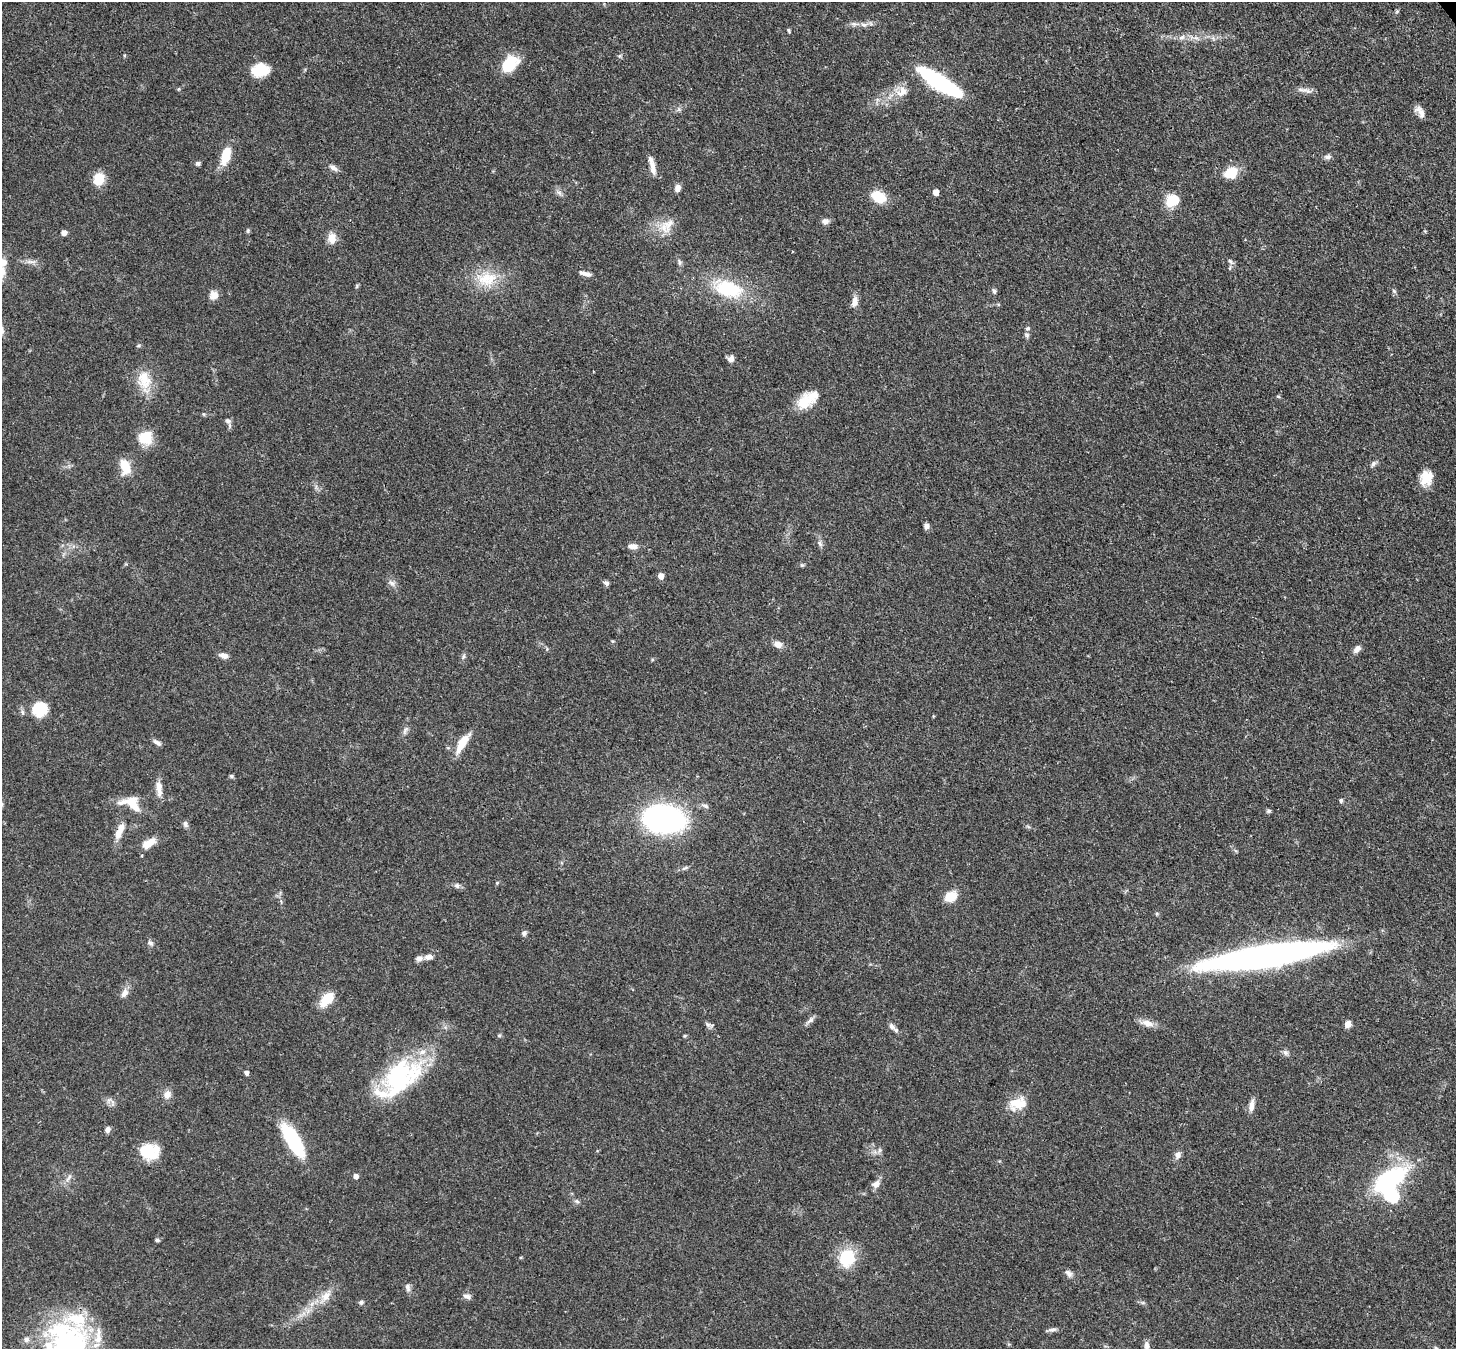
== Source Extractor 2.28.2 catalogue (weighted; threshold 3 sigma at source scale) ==
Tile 10 of 4 x 4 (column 2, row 3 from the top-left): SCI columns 1533-2986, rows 1557-2903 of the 5971 x 5944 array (HDU 1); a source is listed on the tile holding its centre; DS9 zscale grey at full resolution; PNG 1458 x 1351 px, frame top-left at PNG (2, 2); no overlay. Shown black and unused: <1% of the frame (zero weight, under 3 of 4 exposures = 7% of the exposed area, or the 3 px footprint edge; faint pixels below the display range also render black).
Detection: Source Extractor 2.28.2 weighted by HDU 2 'WHT'; one run over the whole footprint, this tile lists its part. Background 0.0932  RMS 0.0041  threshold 0.0184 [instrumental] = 3 sigma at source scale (4.5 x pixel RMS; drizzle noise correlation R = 1.50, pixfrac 1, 0.05/0.05 arcsec/px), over >= 5 px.
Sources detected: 133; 1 inside a brighter object's white glare — not listed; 10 inside a brighter listed object's ellipse — not listed separately; the other 122 listed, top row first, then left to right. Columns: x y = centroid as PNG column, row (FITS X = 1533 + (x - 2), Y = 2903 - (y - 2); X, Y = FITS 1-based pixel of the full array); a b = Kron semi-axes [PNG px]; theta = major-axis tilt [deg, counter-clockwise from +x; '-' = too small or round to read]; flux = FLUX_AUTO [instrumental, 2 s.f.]
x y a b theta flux
855 24 14 6 -4 2
788 30 6 4 -73 0.52
1182 37 10 6 20 1.6
124 55 5 3 - 0.41
619 56 6 4 89 0.61
509 64 21 13 42 13
260 70 19 14 7 9.3
939 82 41 10 -33 61
179 89 5 3 - 0.42
1302 90 21 5 -6 2.2
902 92 18 12 43 4.9
1420 112 15 7 -61 2.7
225 157 21 12 68 6.9
1328 157 9 6 3 1.3
198 163 6 5 - 0.97
334 168 12 6 -30 1.8
653 168 20 7 -80 3.5
1231 173 15 11 30 9
99 179 14 12 68 6.7
677 188 8 7 - 2.2
936 192 5 4 - 3.7
879 197 18 12 -29 8.2
1172 200 15 12 25 9.5
825 221 8 7 - 1.7
669 224 24 12 65 6
248 231 6 5 - 0.6
64 233 4 4 - 3
332 238 12 9 -88 4.1
1230 261 10 4 -45 0.99
30 262 14 4 -5 1.7
679 262 9 4 -65 0.97
3 263 13 9 44 3.1
1230 268 6 4 71 0.51
585 273 14 5 -15 2.2
485 279 31 18 15 13
357 286 6 4 71 0.5
728 289 33 18 -14 24
994 291 7 5 -71 0.86
1394 291 7 4 -46 0.68
214 295 11 10 - 2.9
854 302 12 7 77 2.8
1028 328 6 5 - 0.65
1027 335 8 5 -17 0.84
731 359 9 7 54 1.7
144 380 26 18 -78 9.8
1278 396 5 4 - 0.52
803 402 21 18 56 8
204 414 5 5 - 0.54
228 421 8 6 -23 1.2
145 438 16 15 - 9.2
1373 464 9 6 60 1.2
125 467 16 9 -75 8.5
1426 478 17 13 75 7
926 526 6 5 - 1.7
820 543 10 6 -46 1.2
633 546 12 7 -4 2.3
802 565 5 5 - 0.58
661 576 5 4 - 3.3
392 583 9 6 -27 1.5
606 583 7 6 - 1.1
612 641 5 4 - 0.42
778 644 9 7 -22 3.1
1357 649 11 7 46 2
224 655 10 6 -19 2.4
463 657 8 4 60 0.82
40 709 14 13 - 15
22 712 6 4 -88 0.79
405 730 12 5 59 1.3
157 742 12 5 -30 1.5
462 743 29 9 58 6.8
231 776 6 5 - 0.72
159 789 21 7 -85 3.5
1341 800 4 4 - 0.9
131 803 28 15 -20 8.3
2 804 6 4 89 0.67
706 806 9 5 -20 1.2
1268 811 6 5 - 0.78
664 819 30 19 -7 120
185 824 9 6 -72 1.2
120 831 23 8 67 4.5
149 843 19 9 30 5
497 883 5 4 - 0.51
457 886 8 6 -38 1.1
951 896 11 8 31 8.4
524 933 8 6 72 1.1
150 943 8 5 -27 0.99
1265 956 100 15 9 250
429 957 11 7 13 2
124 993 13 8 61 2.5
328 998 16 11 35 7.7
810 1020 12 5 40 1.6
1147 1023 19 8 -14 3.5
1348 1024 6 6 - 2.9
708 1025 9 5 -20 1.2
891 1026 10 7 -41 1.7
499 1035 5 5 - 0.58
1285 1052 8 6 -44 1.3
246 1073 4 4 - 1.6
400 1077 52 32 43 53
167 1095 12 9 73 2.5
109 1100 7 4 19 0.91
1018 1103 24 15 8 7.5
1251 1105 16 6 79 2.6
108 1129 7 6 - 1.6
293 1140 37 13 -59 30
147 1151 22 16 -39 12
1178 1155 10 8 69 1.9
356 1176 5 4 - 2.1
69 1178 14 4 52 1.4
1389 1179 24 11 34 66
876 1184 12 9 40 2.3
577 1201 7 5 -43 0.84
157 1240 6 4 -1 0.67
846 1258 15 13 74 19
1069 1273 12 7 -53 1.7
408 1288 12 6 -75 1.4
326 1296 14 10 55 4.2
467 1296 11 6 -16 1.5
361 1302 6 6 - 0.82
1052 1330 12 5 7 1.3
1147 1346 11 6 -90 1.5
69 1348 61 44 -72 98
Isophote crosses this tile's border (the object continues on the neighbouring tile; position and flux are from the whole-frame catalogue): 4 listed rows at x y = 3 263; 2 804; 1147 1346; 69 1348